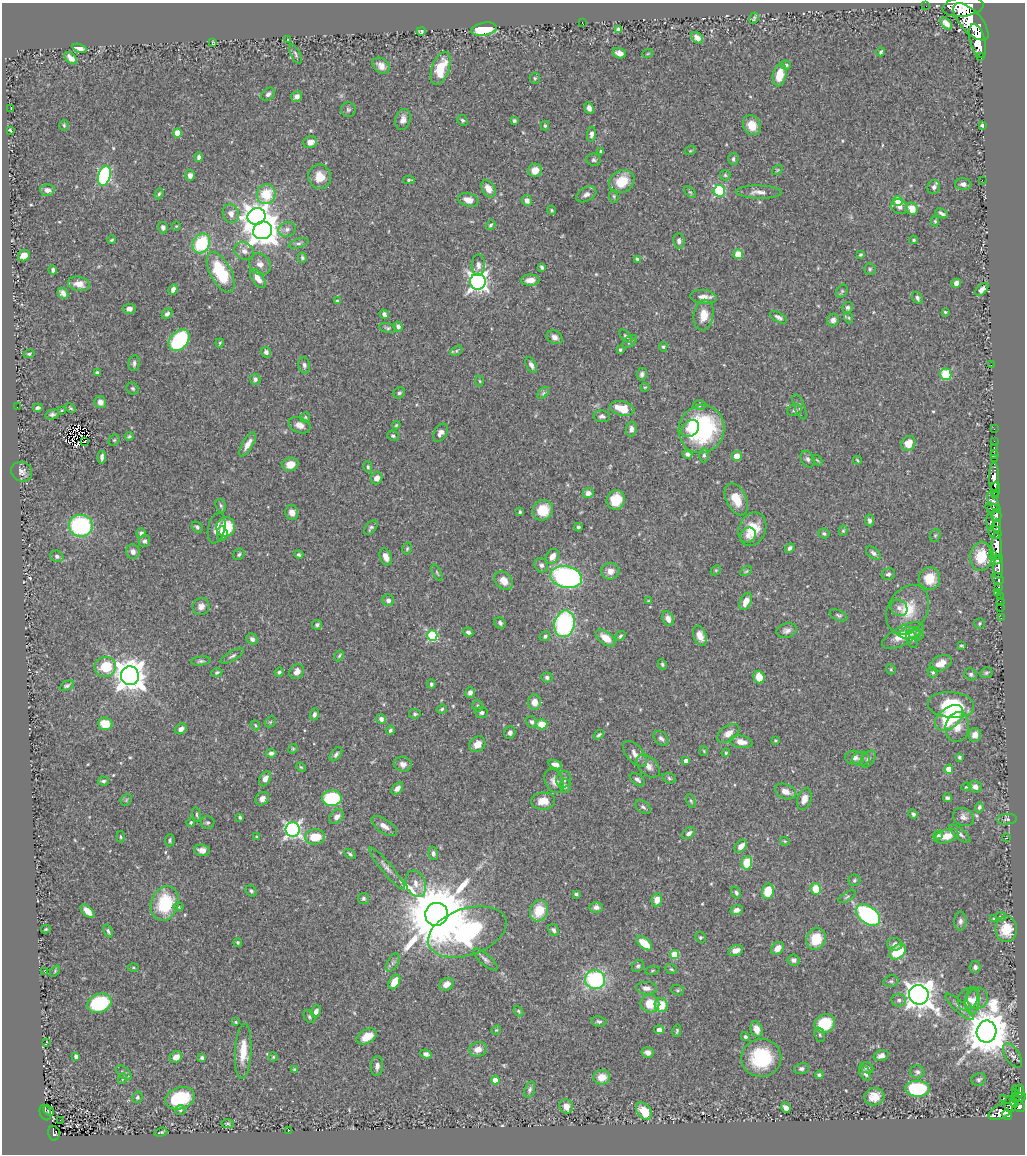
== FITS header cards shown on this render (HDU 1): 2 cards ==
NAXIS1  =                 1023
NAXIS2  =                 1152

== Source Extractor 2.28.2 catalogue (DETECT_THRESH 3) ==
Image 1023 x 1152 px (HDU 1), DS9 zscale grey, 1 PNG px = 1 image px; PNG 1027 x 1156 px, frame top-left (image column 1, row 1152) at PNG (2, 3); each listed source drawn as its Kron ellipse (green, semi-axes under 4 px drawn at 4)
Background 0.608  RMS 0.014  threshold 0.0426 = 3 sigma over >= 5 px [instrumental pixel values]
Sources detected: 551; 1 with non-positive FLUX_AUTO (blend fragments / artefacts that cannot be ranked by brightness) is neither listed nor drawn; of the other 550, the 500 brightest by FLUX_AUTO listed and drawn (50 fainter detections omitted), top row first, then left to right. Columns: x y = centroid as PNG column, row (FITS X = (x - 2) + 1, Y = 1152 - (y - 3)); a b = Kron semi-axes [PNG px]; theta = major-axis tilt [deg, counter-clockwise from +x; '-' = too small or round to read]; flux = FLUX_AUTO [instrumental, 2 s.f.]
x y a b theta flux
926 6 2 2 - 6
963 7 20 10 7 3900
754 18 6 3 71 1.3
971 22 23 10 -48 5200
582 23 3 2 - 1.9
946 23 7 4 -50 5.5
484 29 13 6 9 37
618 29 4 4 - 2.5
421 31 5 3 - 1.7
697 38 7 4 -42 5.3
287 39 3 2 - 0.93
977 41 17 7 -75 3500
213 42 4 3 - 1.1
79 48 7 4 -19 6.9
881 52 4 2 - 1.3
619 53 7 5 -19 5.4
648 53 5 3 - 0.92
295 54 10 4 -64 2.4
981 57 3 3 - 140
71 58 8 4 -43 5.9
786 65 5 4 - 2.1
381 66 9 7 -39 7.1
441 68 17 8 70 28
779 75 11 6 78 18
535 78 5 5 - 1.3
268 94 8 5 43 3
297 96 5 5 - 4.3
11 108 3 2 - 2.2
589 108 6 4 -68 4.6
348 110 7 7 - 2
403 120 10 7 76 5.4
462 120 6 5 - 1.7
514 121 3 3 - 1.5
64 125 5 4 - 1.4
752 125 10 8 -63 15
982 125 4 3 - 2
545 126 5 4 - 1.5
10 130 3 2 - 1.1
177 133 4 4 - 15
591 134 7 4 86 3.9
310 142 7 5 18 6.2
601 151 3 3 - 1.4
690 151 6 3 18 1.1
199 157 4 4 - 2.8
733 159 6 5 - 2.4
594 160 7 6 - 2.1
535 170 7 6 - 8.9
777 170 6 3 35 1
190 175 5 5 - 4.6
725 175 5 5 - 1.5
104 176 10 6 73 120
320 177 12 11 - 14
409 180 5 3 - 1.8
982 180 2 2 - 35
622 181 13 10 32 23
963 184 8 6 -5 3.8
934 187 7 6 - 3.5
488 189 9 6 -60 11
47 190 7 6 - 3.8
719 191 6 5 - 91
690 192 7 4 -43 1.4
759 192 23 6 -1 7.2
159 194 6 4 70 1.7
266 194 10 9 - 28
586 194 11 6 29 4.3
614 196 6 4 -83 1.5
468 200 10 6 -16 9.1
527 200 5 5 - 4.7
898 201 5 5 - 32
899 207 9 7 -30 4.4
912 209 6 5 - 13
552 210 4 4 - 1.1
941 213 7 3 -29 2.4
231 214 10 8 -73 5.5
257 216 9 8 - 720
935 221 5 4 - 1.2
491 225 5 4 - 1.9
176 226 4 4 - 0.93
163 228 6 5 - 3.2
287 229 9 7 18 4.2
263 230 9 8 - 1600
112 240 4 3 - 1.3
913 240 4 3 - 1.3
679 241 8 5 -83 2.5
201 243 10 8 60 54
299 243 10 4 17 2.6
244 251 10 8 -33 5.6
738 254 5 5 - 16
860 255 4 3 - 1.6
24 256 6 5 - 7.8
302 258 5 4 - 1.7
637 259 4 3 - 1.5
260 264 11 10 - 6.4
478 265 11 6 90 5.1
542 267 4 3 - 1.8
870 269 6 5 - 1.7
53 270 4 3 - 2.1
221 272 22 10 -62 55
258 278 11 5 -55 8.3
530 280 9 5 2 8.1
478 282 8 7 - 440
956 283 5 4 - 4.3
79 284 11 7 -11 9
173 289 5 4 - 4.2
982 289 8 4 44 5.6
842 291 7 5 63 1.6
63 293 6 4 -48 4.6
703 297 13 7 -6 7
917 298 6 5 - 2.2
337 301 4 3 - 1.6
848 308 6 5 - 2.6
129 309 6 5 - 4.5
945 312 3 3 - 1.2
167 314 6 4 46 2.8
384 314 5 4 - 3.4
704 315 15 10 80 14
778 317 9 4 -30 3.7
849 318 6 3 -72 1.2
833 320 6 5 - 4.6
398 326 5 4 - 2.9
388 328 8 5 -13 1.9
626 336 8 4 -46 1.8
555 337 8 6 -29 4.1
179 340 12 8 48 96
630 341 8 5 39 2.4
220 343 4 3 - 0.99
663 347 5 4 - 1.3
620 350 3 3 - 1.8
456 351 7 4 31 1.5
266 352 5 5 - 2.9
29 354 5 4 - 1.6
134 363 8 5 79 2.7
304 365 8 5 -85 3
531 365 9 5 -64 3.5
991 365 2 2 - 21
97 373 4 3 - 2.1
642 374 6 5 - 2.7
946 374 6 5 - 46
255 379 5 5 - 2.6
480 381 5 3 - 0.93
645 387 4 4 - 1
133 389 6 5 - 1.7
399 393 6 5 - 2
543 393 7 4 45 2
100 402 6 5 - 5
699 405 6 5 - 1.9
17 407 2 2 - 26
800 407 13 5 -67 3.4
38 408 5 3 - 2.3
71 408 6 3 -28 1.4
622 408 12 7 -12 19
62 410 3 3 - 1.1
795 410 7 6 - 2.5
52 414 7 5 15 2.6
602 416 8 6 -4 2.9
305 417 5 4 - 1.3
300 425 11 7 -22 6.1
396 425 4 3 - 1
631 429 7 5 83 4.2
690 429 10 7 44 11
701 429 24 22 70 120
994 429 2 2 - 11
440 433 10 6 60 5.2
129 436 4 3 - 1.3
393 436 6 5 - 2.1
114 440 6 5 - 1.6
85 441 3 2 - 1.1
994 441 2 2 - 9.9
908 443 8 6 49 14
248 444 13 5 59 7.5
994 448 3 2 - 18
687 454 5 4 - 2.8
994 454 2 2 - 13
704 455 7 5 89 1.9
737 456 5 5 - 9.6
102 457 6 3 85 3.2
995 458 3 2 - 22
808 459 9 6 -64 3.1
817 460 6 3 -44 1.1
857 460 4 2 - 1
290 464 8 6 12 10
368 467 6 4 -80 1.7
22 472 11 9 -32 5
994 477 14 5 90 1500
377 478 6 5 - 6.7
995 489 7 4 88 730
588 493 5 5 - 4.9
995 496 3 3 - 180
736 499 17 10 -65 17
616 500 10 9 - 22
993 502 10 4 -64 410
221 506 7 5 -72 1.6
993 508 8 4 -17 500
543 510 11 9 49 20
520 512 3 3 - 1.7
292 513 7 6 - 6.7
996 515 6 5 - 570
869 520 6 4 -80 3.6
990 522 8 4 -86 250
996 525 6 4 88 420
81 526 12 11 - 110
197 527 6 4 -47 2
226 527 10 9 - 33
578 527 4 3 - 1.7
217 528 15 8 77 8.4
371 528 8 5 49 2.3
752 529 17 13 69 25
843 531 5 4 - 1.4
995 532 7 6 - 720
141 533 5 4 - 2.7
824 533 5 4 - 1.6
222 534 7 5 -84 6.9
748 535 8 7 - 5.1
935 535 7 5 68 1.5
144 541 6 5 - 2.7
997 546 13 5 -89 2000
790 548 5 4 - 2.8
407 549 6 4 74 1.5
133 552 7 6 - 5.4
873 553 8 5 -37 3.1
239 554 6 5 - 2
299 555 4 4 - 1.9
992 555 4 3 - 160
57 556 7 5 -18 2.4
552 556 8 6 58 7.3
981 556 15 11 84 27
386 557 9 5 -68 7.6
997 560 6 3 31 470
541 565 7 6 - 3.4
998 567 11 5 90 1000
716 570 6 4 44 1.2
610 571 9 8 - 7.3
746 571 6 4 29 1.3
437 573 9 4 -64 1.6
888 574 7 5 13 2.8
566 577 16 11 -11 180
930 578 11 10 - 18
998 579 6 5 - 240
504 581 10 8 -49 10
999 587 3 3 - 110
998 592 3 2 - 9.1
1000 597 3 2 - 29
388 600 6 5 - 3.8
648 601 4 4 - 0.92
746 601 9 5 66 10
1000 601 2 2 - 7.9
201 607 9 8 - 5.5
1000 607 2 2 - 8.5
899 608 9 7 -45 4.1
908 610 26 19 61 29
838 615 9 5 -20 2
1001 618 2 2 - 6.3
668 619 7 5 -67 5.7
500 623 6 5 - 2.7
980 623 5 5 - 1.5
564 624 13 10 79 130
317 625 5 5 - 2.4
787 630 10 7 12 4.3
468 632 5 4 - 2.8
910 633 11 5 10 6
432 635 5 5 - 81
916 635 7 5 -14 2.5
545 636 5 4 - 1.9
620 636 6 4 43 1.7
700 636 10 6 -69 7.8
903 636 23 9 27 19
606 638 11 6 -37 13
252 639 6 5 - 3.2
912 639 9 5 -71 2.6
961 646 4 3 - 1.4
232 656 13 5 30 2.9
339 656 6 3 62 1.2
201 661 10 4 6 2.2
941 663 11 7 25 9.8
662 664 5 4 - 1.6
105 667 11 10 - 29
891 669 5 4 - 1.1
217 672 5 4 - 1.6
279 672 4 4 - 1.8
297 672 8 6 48 6
933 672 6 5 - 1.8
986 673 6 5 - 1.6
971 674 6 5 - 2.2
130 676 9 9 - 1600
547 677 5 5 - 2.5
759 677 6 5 - 17
431 684 4 4 - 1.9
67 686 8 4 25 1.9
470 692 5 5 - 3.2
534 702 8 6 -89 10
951 705 23 13 -5 50
477 706 6 5 - 1.5
442 709 5 4 - 1.3
481 712 6 5 - 2.6
314 714 6 4 69 2.8
415 714 6 5 - 1.8
949 718 16 10 39 66
381 719 5 5 - 4.8
270 722 6 4 43 1.4
532 722 6 5 - 2.9
105 724 7 6 - 19
542 724 5 5 - 18
255 725 5 3 - 1
957 727 15 11 81 11
181 729 6 5 - 4.6
390 730 4 4 - 1.9
510 733 6 5 - 3.4
728 733 12 7 36 7.8
599 735 6 3 37 1.5
975 735 7 6 - 6.5
661 738 9 6 -47 3.1
775 740 4 4 - 0.99
741 742 11 6 -10 8.9
477 744 9 7 44 8.9
293 749 5 4 - 1.2
704 751 5 4 - 0.96
271 753 5 4 - 3.2
726 753 4 3 - 1
336 754 8 4 51 2.5
635 754 16 8 -49 6.7
959 757 3 3 - 1.5
855 758 9 7 -4 4.7
861 759 8 7 - 3.7
868 759 9 6 51 2.6
686 761 4 4 - 3.8
403 764 9 7 -11 5.3
555 764 7 4 -17 5.5
648 766 14 9 -43 7.1
301 767 5 4 - 1
949 769 4 4 - 12
669 778 7 5 -19 1.6
265 779 8 5 64 5.8
564 779 8 7 - 3.9
637 780 8 5 -38 3.1
103 781 6 4 -4 2
554 781 12 9 -65 7.5
565 786 7 5 -87 2.2
966 787 5 4 - 1.1
975 787 7 5 -15 5.5
397 789 7 4 50 4.6
785 791 11 7 -22 7.6
332 798 10 8 3 66
947 798 4 3 - 2.2
262 799 7 6 - 4.8
804 799 11 7 74 8.2
126 800 6 4 49 1.5
543 801 12 8 4 12
691 801 7 3 -65 1.4
643 807 9 5 -40 2.3
979 807 5 4 - 2.1
913 814 5 4 - 2.3
197 815 7 3 -76 1.4
240 817 4 3 - 1.4
337 817 8 6 46 4.4
963 817 11 8 -27 4.5
1007 819 10 5 6 2.3
191 822 4 3 - 1.4
208 823 7 6 - 2.1
384 826 15 6 -34 6.2
293 829 7 7 - 290
689 833 7 5 34 3.3
960 834 13 5 -40 3.6
938 835 5 4 - 2
946 836 12 6 17 14
121 837 6 4 -85 1.2
257 837 3 3 - 1.3
315 837 10 7 6 21
1007 838 3 3 - 1
170 840 6 5 - 1.7
785 841 5 3 - 1.1
741 846 7 5 48 6.5
202 850 8 5 -4 6
433 853 7 4 -80 2.9
350 854 6 4 -31 1.6
747 863 6 5 - 26
387 869 27 5 -51 6.2
854 880 6 5 - 1.8
416 884 14 9 -68 8.4
816 889 5 5 - 23
251 891 6 5 - 2.1
768 891 8 6 78 24
736 893 6 4 -63 1.9
576 894 4 3 - 1.7
847 897 10 4 31 1.7
363 898 5 5 - 2.2
657 900 6 5 - 9.5
165 903 18 13 70 51
178 907 5 4 - 1.3
596 907 6 5 - 4.2
737 910 6 5 - 3.8
87 911 8 4 -45 8
539 911 11 9 72 23
436 914 11 11 - 12000
868 915 13 8 -37 170
1001 917 5 4 - 1.7
994 919 4 3 - 0.95
960 921 9 6 -89 3.4
46 929 5 4 - 1.4
1006 929 13 10 -89 25
553 930 6 5 - 2.5
108 931 7 3 -73 1.7
467 932 40 23 19 210
700 937 5 5 - 1.6
816 939 11 9 69 25
238 943 4 4 - 1.6
644 943 9 5 -39 22
895 944 7 6 - 4
778 948 7 5 43 8.2
736 950 8 5 17 6.5
898 952 9 6 35 36
675 954 4 4 - 32
485 959 16 5 -41 3.9
794 960 6 5 - 4
393 962 10 5 63 2.6
638 966 6 5 - 2
133 967 5 3 - 0.95
975 967 6 5 - 3.3
671 969 6 4 -27 1.5
652 970 7 3 9 1.2
55 971 6 4 48 1.1
45 972 3 2 - 0.96
595 980 10 9 - 98
891 981 7 5 11 2
394 982 8 5 60 19
446 984 7 6 - 7.6
646 988 10 6 -3 5.6
678 990 6 5 - 1.5
919 995 10 9 - 1200
977 998 10 10 - 8.7
968 999 12 9 61 6.6
899 1000 7 6 - 2.8
973 1001 13 7 87 6.3
99 1003 12 9 20 83
650 1004 9 8 - 18
661 1005 7 6 - 17
959 1007 18 5 -43 5.1
316 1011 6 4 67 4.6
518 1011 6 4 -50 1.5
309 1017 7 5 -53 1.8
599 1021 8 5 -10 2.1
236 1022 4 3 - 1.5
825 1023 10 9 - 38
757 1029 8 5 -70 9.1
496 1030 5 4 - 1
659 1030 5 4 - 4.4
677 1031 6 3 78 1.5
987 1032 11 10 - 3900
820 1035 7 5 -72 1.9
367 1037 11 6 29 13
745 1037 4 4 - 1.9
46 1042 3 2 - 1.1
478 1049 9 7 11 7.3
243 1051 27 8 87 19
648 1053 6 5 - 5.1
426 1054 6 4 -22 3.9
76 1056 4 3 - 3.6
881 1056 8 5 17 4.3
1013 1056 14 7 -57 3.8
176 1057 6 5 - 7.8
273 1057 4 4 - 1.1
202 1058 4 3 - 2.5
761 1058 20 19 - 59
377 1066 10 6 85 4.4
867 1068 7 5 -24 3.3
294 1069 3 3 - 1.2
801 1069 7 5 11 2.6
917 1072 7 6 - 2.8
124 1073 9 5 -42 2
865 1073 8 5 -62 3.7
819 1075 4 3 - 1.8
602 1077 8 7 - 13
122 1079 5 3 - 1.1
979 1079 7 6 - 2.4
495 1080 4 4 - 12
530 1089 8 5 70 2.5
917 1089 12 8 -2 86
1015 1090 3 2 - 2.1
1020 1091 7 3 90 220
1015 1093 2 2 - 5.4
137 1097 6 5 - 2.1
874 1097 10 8 13 10
180 1098 15 10 17 51
1004 1098 3 2 - 1.9
1018 1098 8 3 18 220
1014 1103 4 3 - 190
1010 1104 8 6 -89 420
566 1106 7 6 - 9.5
1019 1107 5 5 - 430
786 1108 5 4 - 5.6
180 1110 5 4 - 1.6
48 1111 6 3 -42 41
644 1111 9 6 -49 22
45 1112 8 5 -71 110
1000 1112 13 7 28 570
1007 1115 5 4 - 310
60 1120 2 2 - 2.2
228 1124 6 3 -1 1.3
288 1130 3 2 - 1.8
161 1132 6 3 17 1.3
54 1133 7 5 -80 120
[50 fainter detections neither listed nor drawn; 1 non-positive-flux detection neither listed nor drawn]